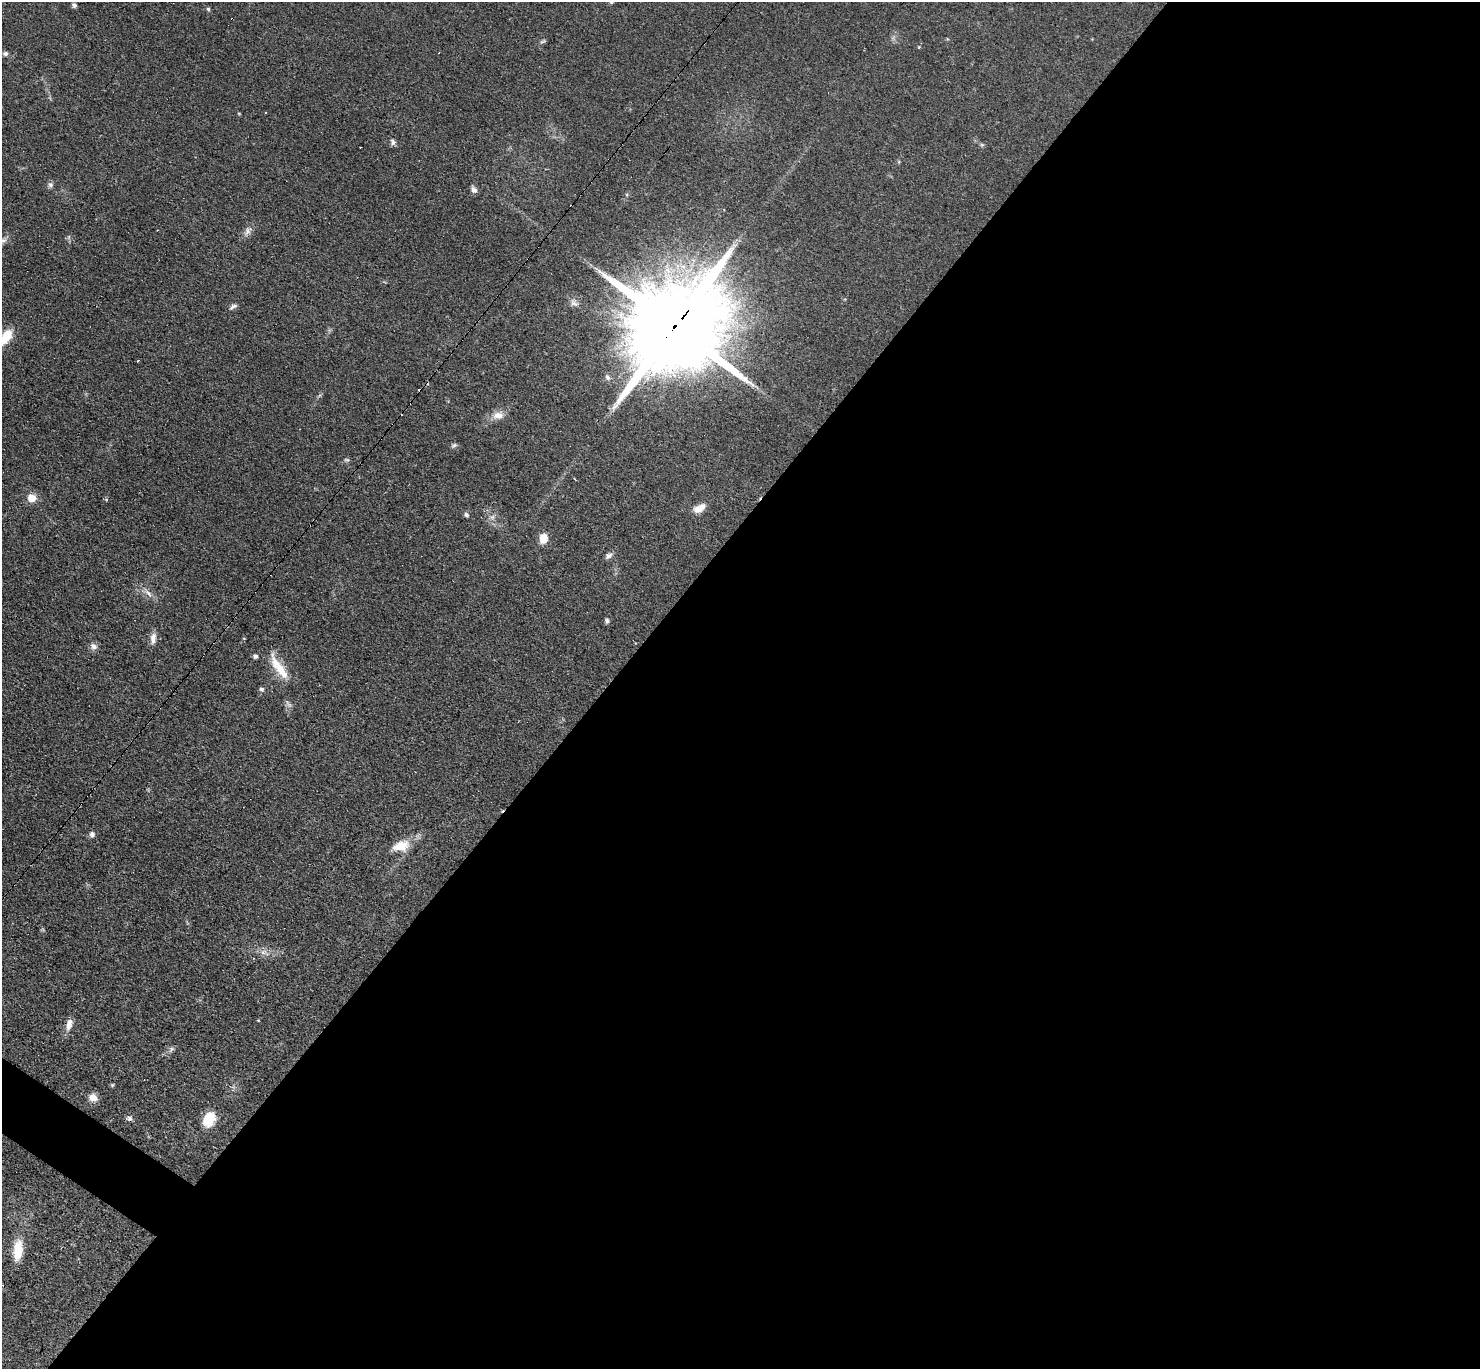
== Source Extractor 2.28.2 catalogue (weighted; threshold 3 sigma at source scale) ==
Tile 12 of 4 x 4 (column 4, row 3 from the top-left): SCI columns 4562-6039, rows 1665-3031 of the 6088 x 6079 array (HDU 1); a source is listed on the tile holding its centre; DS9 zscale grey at full resolution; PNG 1482 x 1371 px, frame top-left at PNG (2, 2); no overlay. Shown black and unused: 60% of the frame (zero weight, under 3 of 4 exposures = <1% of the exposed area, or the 3 px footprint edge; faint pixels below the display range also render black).
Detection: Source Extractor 2.28.2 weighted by HDU 2 'WHT'; one run over the whole footprint, this tile lists its part. Background 0.0606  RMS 0.0057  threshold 0.0255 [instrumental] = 3 sigma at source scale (4.5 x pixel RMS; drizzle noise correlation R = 1.50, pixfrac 1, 0.05/0.05 arcsec/px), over >= 5 px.
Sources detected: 42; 1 cosmic-ray / hot-pixel residue — not listed; the other 41 listed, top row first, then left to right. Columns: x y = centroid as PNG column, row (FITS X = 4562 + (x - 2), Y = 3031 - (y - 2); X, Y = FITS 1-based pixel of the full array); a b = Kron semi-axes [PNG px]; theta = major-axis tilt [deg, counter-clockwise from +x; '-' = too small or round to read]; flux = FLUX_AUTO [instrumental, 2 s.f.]
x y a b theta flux
611 2 6 5 - 0.98
74 5 6 5 - 1.5
208 9 5 4 - 0.8
542 42 8 3 19 0.92
5 54 7 6 - 1.3
393 142 9 6 -80 1.6
50 185 7 7 - 1.6
474 190 8 7 - 2.5
248 231 17 6 52 3.1
3 240 11 7 31 2.5
573 303 11 6 -28 2.2
233 307 11 4 26 1.8
674 327 30 23 46 14000
6 337 20 10 53 12
607 377 8 6 -58 1.7
420 390 3 3 - 1.3
498 415 16 10 3 4.9
454 445 8 5 10 1.2
347 460 8 4 -1 0.88
32 498 9 8 - 6.3
699 508 16 8 30 5.9
466 515 5 5 - 1.5
492 517 7 6 - 1.8
543 538 9 8 - 7.6
609 556 9 7 25 2.1
148 593 15 5 -50 3
607 621 5 5 - 1.5
153 638 15 8 84 3.6
93 646 10 8 -31 2.5
255 656 6 5 - 1.6
279 667 38 10 -56 13
261 689 6 5 - 1.4
92 834 7 7 - 2
401 846 23 13 15 10
69 1026 13 8 76 4.1
171 1049 9 5 63 1.4
112 1085 5 4 - 0.65
93 1098 10 8 -21 4.3
129 1118 8 6 47 1.5
209 1119 17 12 65 12
18 1250 26 11 84 12
Overlapping masked pixels (flux is a lower limit): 2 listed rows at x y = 674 327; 420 390
Isophote crosses this tile's border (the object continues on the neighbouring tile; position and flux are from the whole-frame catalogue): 3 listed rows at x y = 611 2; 3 240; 6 337